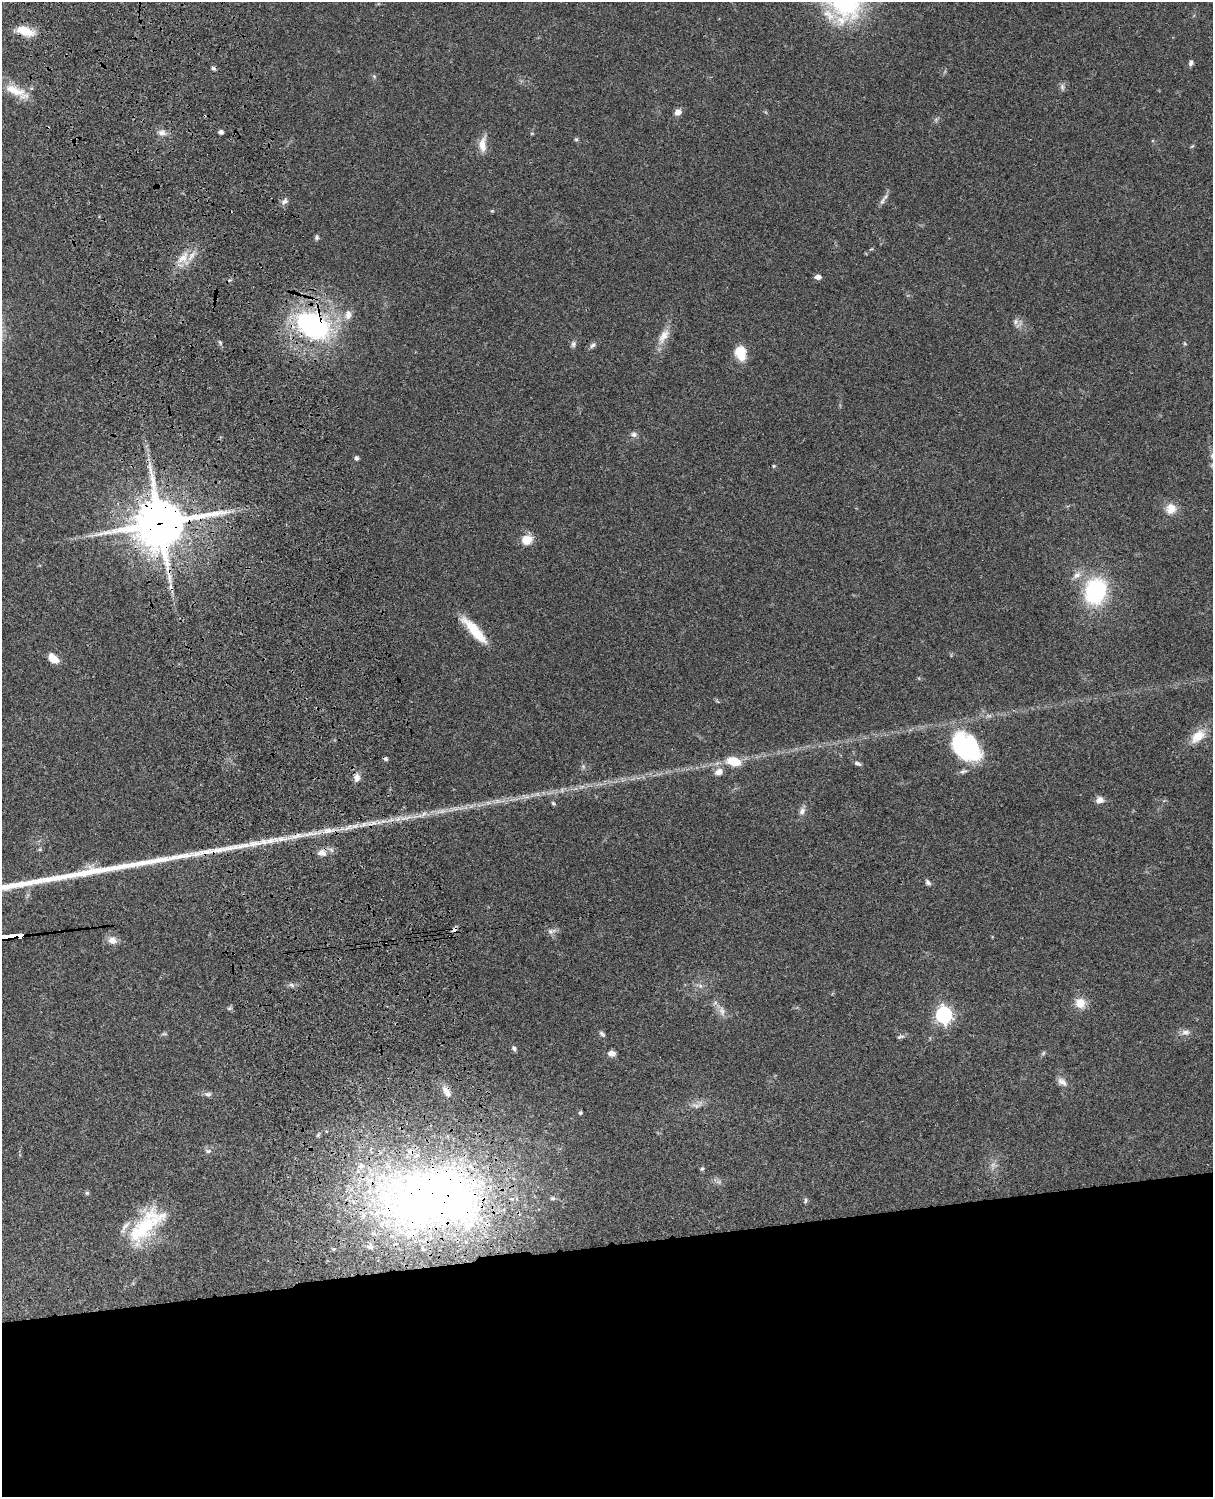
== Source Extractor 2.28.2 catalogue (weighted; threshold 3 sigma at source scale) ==
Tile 11 of 4 x 3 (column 3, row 3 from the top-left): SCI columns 2545-3755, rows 278-1772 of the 5086 x 4927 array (HDU 1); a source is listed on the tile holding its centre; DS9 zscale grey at full resolution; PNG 1215 x 1499 px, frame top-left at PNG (2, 2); no overlay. Shown black and unused: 17% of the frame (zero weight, under 3 of 4 exposures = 6% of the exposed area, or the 3 px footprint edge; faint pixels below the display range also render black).
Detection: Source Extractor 2.28.2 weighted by HDU 2 'WHT'; one run over the whole footprint, this tile lists its part. Background 0.0764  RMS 0.0058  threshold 0.026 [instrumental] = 3 sigma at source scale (4.5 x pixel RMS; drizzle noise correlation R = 1.50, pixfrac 1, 0.05/0.05 arcsec/px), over >= 5 px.
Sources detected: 100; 1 too faint to see at this stretch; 1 inside a brighter object's white glare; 2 cosmic-ray / hot-pixel residue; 1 long thin detection or spike segment (spike, bleed or trail) — not listed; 10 inside a brighter listed object's ellipse — not listed separately; the other 85 listed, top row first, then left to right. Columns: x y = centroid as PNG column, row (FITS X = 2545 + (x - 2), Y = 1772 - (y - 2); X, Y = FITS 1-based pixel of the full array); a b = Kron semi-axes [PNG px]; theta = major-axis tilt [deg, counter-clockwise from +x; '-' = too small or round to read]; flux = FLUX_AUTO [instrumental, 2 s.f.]
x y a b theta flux
829 15 27 13 -30 12
25 31 20 9 -18 11
1191 62 8 5 77 1.6
374 76 6 4 -45 0.81
1062 87 10 5 -77 1.6
16 91 37 11 -25 11
678 112 8 6 25 3.4
221 132 4 4 - 2.4
162 133 11 8 -7 3
576 139 6 5 - 0.79
482 145 19 9 -89 6.5
1192 146 7 3 36 0.65
285 201 9 6 38 2.1
882 201 13 5 60 2.4
492 211 6 3 18 0.61
316 237 7 5 -81 1.2
183 257 23 11 50 9.4
818 277 7 5 -1 2.5
348 315 12 9 80 4.2
1016 322 9 6 88 2
313 325 34 23 -27 110
664 336 23 10 56 7.2
220 342 6 5 - 0.97
573 344 9 6 81 1.6
1185 344 6 3 -19 0.54
593 345 8 5 38 1.6
741 353 13 10 -76 14
634 434 10 7 -11 2
356 458 6 5 - 1.3
774 466 5 4 - 0.64
1171 509 14 13 - 6.9
160 523 18 16 10 2500
527 540 14 12 14 7.4
1077 575 14 8 36 3.8
1095 591 22 17 73 68
474 630 39 10 -48 18
53 658 13 8 -42 6.3
1198 736 20 12 43 10
966 747 37 24 -44 61
734 761 15 8 -15 13
857 763 9 5 -27 1.6
583 766 6 5 - 1.1
719 772 10 8 29 4.3
357 777 10 8 -86 3.6
526 796 14 4 -5 2.4
1100 800 9 7 19 3.6
488 803 7 4 0 1.5
553 803 6 5 - 0.87
442 811 12 6 18 3.1
802 811 11 7 68 2.8
424 814 8 5 46 1.7
372 823 18 6 14 4.9
348 827 14 4 37 2.7
312 833 23 6 8 5.9
322 853 13 9 -5 4.1
928 883 9 5 -53 1.6
454 929 9 6 39 1.7
550 931 6 6 - 1.5
21 935 9 6 -24 280
112 940 10 9 - 4.5
291 985 7 5 -32 1.4
700 986 7 6 - 1.7
1080 1003 13 12 - 7.5
229 1008 7 5 43 0.98
722 1011 14 8 -76 3.6
944 1015 7 6 - 180
1186 1032 12 7 -5 2.9
164 1034 9 3 -1 0.85
602 1034 8 5 -46 1.4
900 1037 11 5 21 1.4
514 1048 7 6 - 1.4
612 1053 8 6 -3 3.7
1043 1053 7 4 53 0.88
1062 1082 15 8 -37 3.3
447 1092 16 8 -59 4.9
208 1094 11 6 5 1.9
697 1105 16 7 20 3.5
580 1113 4 4 - 1.1
318 1135 7 5 60 1
208 1151 9 6 -10 1.6
702 1169 6 5 - 0.84
447 1192 150 73 11 330
87 1193 5 5 - 0.87
806 1200 7 4 74 1
143 1228 59 22 41 42
Overlapping masked pixels (flux is a lower limit): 10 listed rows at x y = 25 31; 183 257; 313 325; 160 523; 372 823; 312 833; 454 929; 21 935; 447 1092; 447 1192